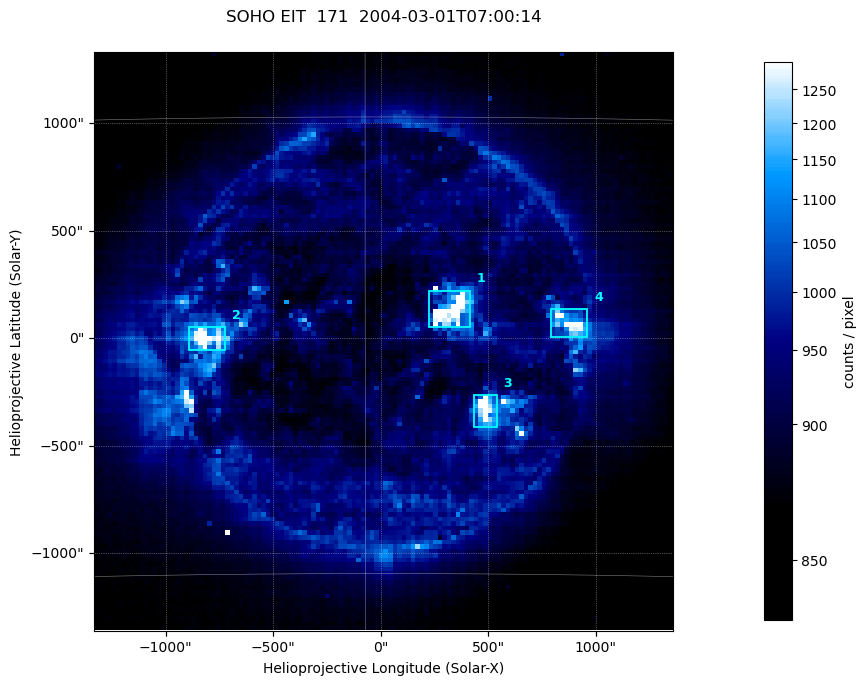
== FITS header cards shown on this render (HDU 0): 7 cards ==
TELESCOP= 'SOHO    '
INSTRUME= 'EIT     '
WAVELNTH=                  171
DATE-OBS= '2004-03-01T07:00:14.658Z'
CTYPE1  = 'Solar-X '
CTYPE2  = 'Solar-Y '
BUNIT   = 'counts / pixel'

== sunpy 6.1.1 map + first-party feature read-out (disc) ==
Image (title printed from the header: SOHO EIT  171  2004-03-01T07:00:14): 128 x 128 px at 21 arcsec/px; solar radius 7833 arcsec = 372 px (partial field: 3.8% of the solar disc is inside the frame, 100% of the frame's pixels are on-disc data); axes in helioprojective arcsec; data unit counts / pixel (BUNIT, on the colour bar)
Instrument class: DISC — disc imager (sunpy class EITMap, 171 A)
Bright regions (active regions / flare kernels): reference = the on-disc median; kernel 3 px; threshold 5 sigma = 235 counts / pixel over a disc level ~900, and >= 1.15x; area >= 16 px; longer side >= 3 px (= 63 arcsec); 4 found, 4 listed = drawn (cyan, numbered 1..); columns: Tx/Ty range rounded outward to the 50 arcsec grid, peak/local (2 s.f.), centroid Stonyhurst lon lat
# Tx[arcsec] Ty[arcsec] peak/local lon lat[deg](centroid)
1 200..450 50..250 1.6 +3 -6
2 -900..-700 -50..50 1.6 -5 -7
3 400..550 -450..-250 1.6 +4 -10
4 800..1000 0..150 1.4 +7 -7